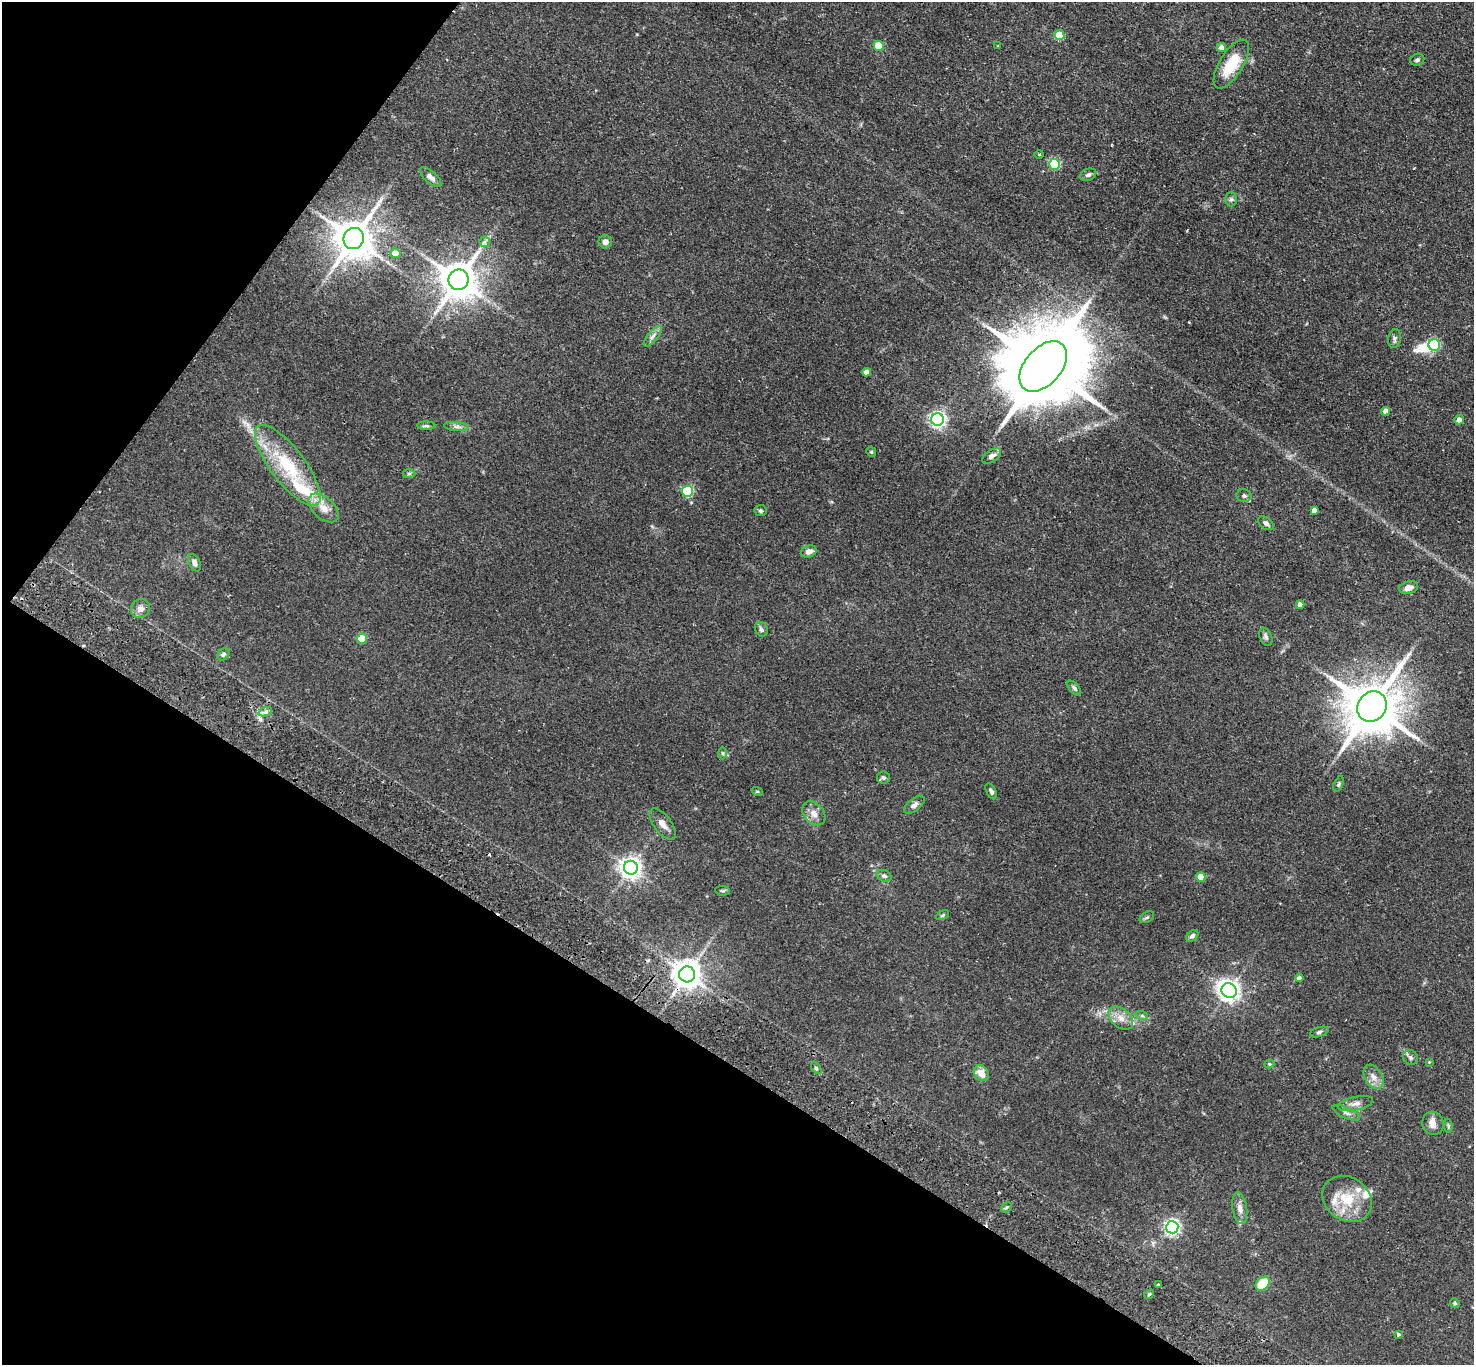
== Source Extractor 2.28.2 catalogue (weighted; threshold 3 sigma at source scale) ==
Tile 9 of 4 x 4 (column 1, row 3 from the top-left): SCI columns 36-1507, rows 1704-3066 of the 5961 x 5993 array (HDU 1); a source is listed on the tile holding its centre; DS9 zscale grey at full resolution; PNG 1476 x 1367 px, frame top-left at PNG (2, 2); each listed source drawn as its Kron ellipse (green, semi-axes under 4 px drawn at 4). Shown black and unused: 30% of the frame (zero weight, under 2 of 3 exposures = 3% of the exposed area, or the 3 px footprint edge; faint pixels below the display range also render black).
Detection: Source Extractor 2.28.2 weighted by HDU 2 'WHT'; one run over the whole footprint, this tile lists its part. Background 0.0743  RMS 0.0057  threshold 0.0258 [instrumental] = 3 sigma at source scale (4.5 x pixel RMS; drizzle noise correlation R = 1.50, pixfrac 1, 0.05/0.05 arcsec/px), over >= 5 px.
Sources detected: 96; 1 inside a brighter object's white glare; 2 cosmic-ray / hot-pixel residue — neither listed nor drawn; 5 inside a brighter listed object's ellipse — not listed separately; the other 88 listed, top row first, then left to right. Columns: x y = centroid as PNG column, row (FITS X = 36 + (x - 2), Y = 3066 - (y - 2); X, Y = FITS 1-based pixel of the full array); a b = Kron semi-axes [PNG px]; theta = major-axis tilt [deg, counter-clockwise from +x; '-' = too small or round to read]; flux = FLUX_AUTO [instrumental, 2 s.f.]
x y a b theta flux
1059 35 5 5 - 17
879 46 5 5 - 19
998 46 4 3 - 0.42
1221 48 5 4 - 3.1
1417 60 7 6 - 1.2
1231 64 28 11 58 19
1039 155 4 3 - 0.56
1055 164 5 5 - 39
1088 175 8 5 23 1.4
431 177 13 6 -41 2.4
1231 199 7 6 - 1.2
354 238 11 10 - 1600
485 242 5 5 - 1.3
605 242 7 6 - 2.3
395 253 5 5 - 8
459 280 10 10 - 1500
653 336 12 5 50 2.2
1394 339 9 6 80 1.5
1434 345 6 5 - 40
1043 366 29 18 49 9400
867 372 4 4 - 4.1
1385 411 4 4 - 3.5
938 419 6 6 - 170
1459 420 5 4 - 3.2
426 426 9 4 0 1
456 426 12 4 -4 1.9
871 452 5 4 - 0.68
992 456 11 6 34 2.4
288 465 49 17 -53 34
409 474 6 4 1 0.78
687 491 5 5 - 47
1244 496 8 6 -13 1.5
323 508 18 10 -42 6.6
1314 510 4 4 - 2.6
760 511 6 5 - 0.94
1266 523 9 5 -35 1.8
809 552 8 6 21 2.9
194 563 9 5 -64 2
1409 588 10 6 14 3.6
1300 605 4 4 - 3.4
140 609 10 9 - 3.1
761 629 7 6 - 1.2
1266 637 9 6 -67 1.5
362 639 5 5 - 14
223 654 7 5 44 1.1
1074 688 9 5 -49 1.3
1372 707 16 14 50 2900
265 712 7 4 18 1.4
722 753 6 4 -89 0.83
883 777 6 6 - 1.2
1338 784 8 4 67 0.93
757 791 6 3 -18 0.53
991 791 8 5 -64 1.5
914 805 12 6 39 2.2
814 813 13 10 -49 4.1
663 824 18 8 -53 3.8
631 868 7 7 - 370
884 876 8 5 -26 1.4
1201 877 4 4 - 10
723 891 7 4 -6 0.9
943 915 7 4 28 0.77
1147 917 8 5 29 0.98
1192 936 7 5 41 1.5
687 974 8 8 - 730
1299 978 4 4 - 1.9
1229 991 8 7 - 360
1142 1016 6 4 -18 0.93
1121 1018 14 9 -41 4.8
1319 1032 9 4 17 1.2
1410 1057 8 7 - 1.6
1429 1062 3 3 - 0.4
1269 1064 5 4 - 0.61
816 1068 7 3 -55 0.9
981 1073 8 6 -52 6.2
1373 1077 13 8 -58 4
1356 1103 18 7 12 3.5
1346 1113 15 5 -24 2.2
1433 1123 12 10 -67 4.2
1448 1126 7 4 -83 0.75
1347 1199 26 21 -35 18
1006 1207 6 3 45 0.73
1240 1208 16 7 -81 3.5
1172 1227 6 6 - 160
1263 1284 8 6 43 16
1158 1285 4 3 - 2.5
1149 1294 5 4 - 0.8
1455 1303 5 4 - 0.72
1398 1334 4 3 - 2.4
Overlapping masked pixels (flux is a lower limit): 1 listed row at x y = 687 974